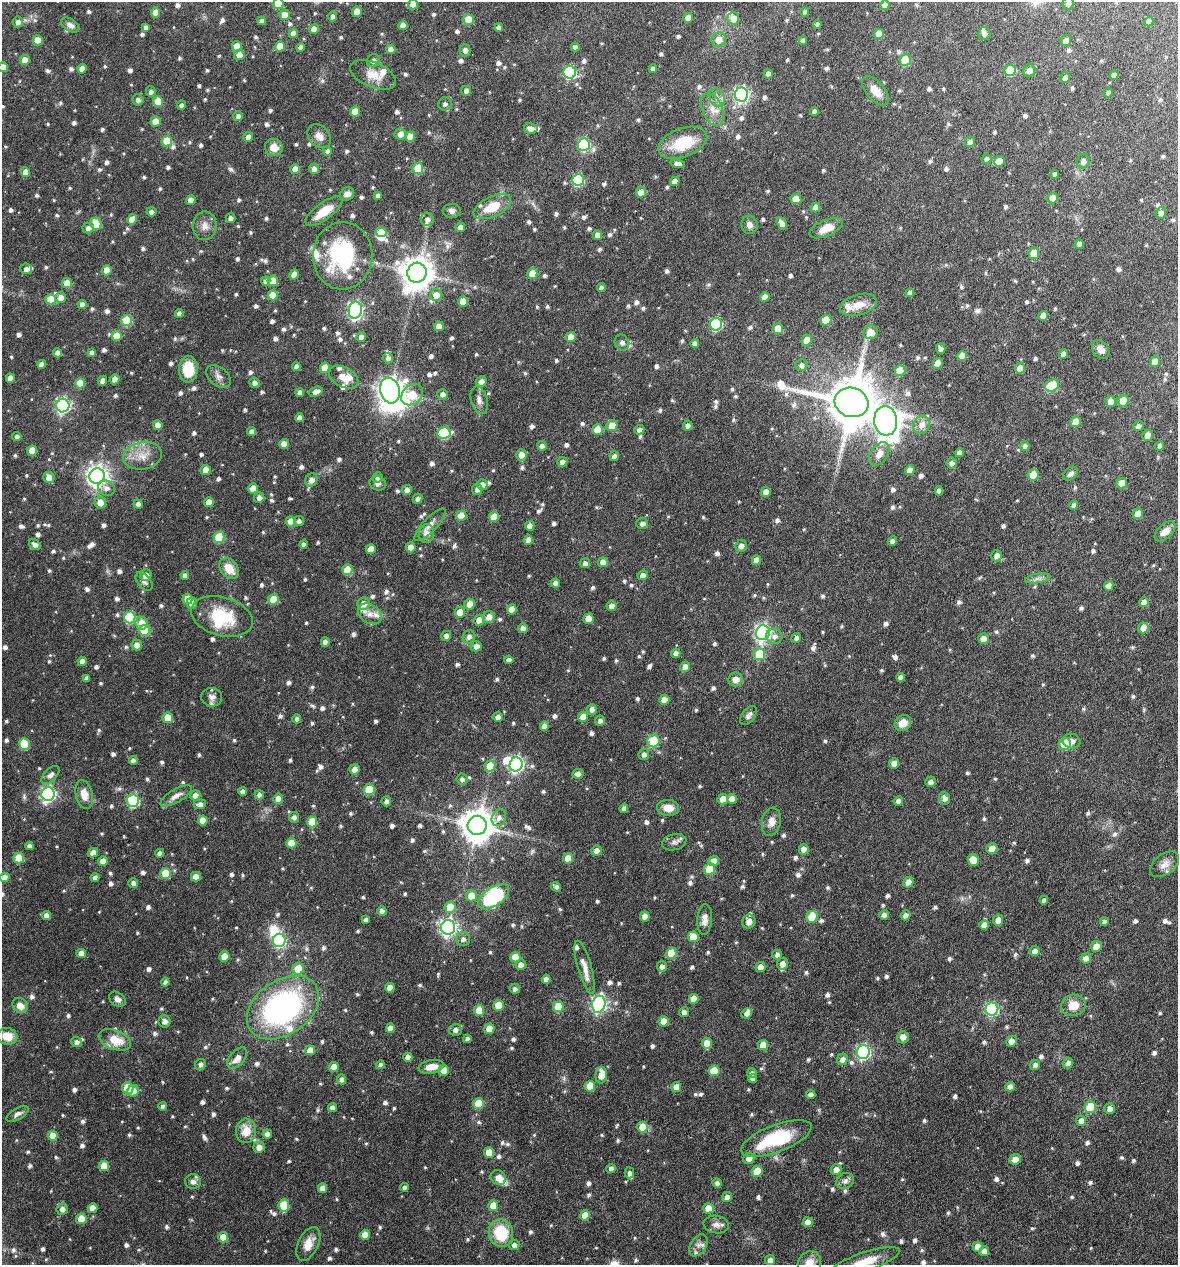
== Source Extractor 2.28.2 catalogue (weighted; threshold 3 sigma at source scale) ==
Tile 6 of 4 x 4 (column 2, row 2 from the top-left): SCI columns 1301-2476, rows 2532-3794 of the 5073 x 5061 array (HDU 1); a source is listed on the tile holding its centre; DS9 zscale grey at full resolution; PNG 1180 x 1267 px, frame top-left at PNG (2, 2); each listed source drawn as its Kron ellipse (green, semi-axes under 4 px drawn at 4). Nothing masked; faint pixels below the display range render black.
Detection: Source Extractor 2.28.2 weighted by HDU 2 'WHT'; one run over the whole footprint, this tile lists its part. Background 0.0822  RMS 0.0036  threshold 0.0149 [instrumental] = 3 sigma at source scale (4.09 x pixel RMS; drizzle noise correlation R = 1.36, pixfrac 0.8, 0.05/0.05 arcsec/px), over >= 5 px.
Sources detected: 1085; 1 too faint to see at this stretch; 4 inside a brighter object's white glare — neither listed nor drawn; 35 inside a brighter listed object's ellipse — not listed separately; of the other 1045, all 500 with FLUX_AUTO >= 1.16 (the completeness limit of this list) listed and drawn (545 fainter detections not listed), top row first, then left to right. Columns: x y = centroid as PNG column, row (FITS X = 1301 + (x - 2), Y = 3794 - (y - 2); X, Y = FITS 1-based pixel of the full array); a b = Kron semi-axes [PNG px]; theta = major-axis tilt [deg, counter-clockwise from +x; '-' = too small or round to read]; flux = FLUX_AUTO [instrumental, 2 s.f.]
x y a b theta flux
278 3 5 5 - 8.5
1068 3 6 5 - 1.5
413 4 5 5 - 3.6
885 5 5 4 - 2.7
156 12 5 4 - 4.4
357 12 5 5 - 4.6
805 12 4 4 - 1.2
285 15 5 5 - 4.4
333 16 5 4 - 1.4
688 18 5 4 - 2.9
733 18 6 6 - 3.3
468 19 5 5 - 7.2
262 21 4 4 - 1.4
18 22 5 5 - 1.3
1149 22 5 4 - 2
817 24 4 4 - 1.2
70 25 10 6 -34 1.6
403 25 5 4 - 2.4
146 27 4 4 - 1.2
499 28 4 4 - 1.4
314 29 5 4 - 3.4
293 33 5 4 - 2.5
879 34 5 5 - 3.9
984 34 6 6 - 1.4
38 40 5 5 - 5.9
719 40 7 7 - 3.5
803 40 4 4 - 1.6
1066 41 5 5 - 2.7
237 46 5 5 - 5.6
280 46 5 5 - 6
301 47 4 4 - 1.6
575 47 4 4 - 1.2
391 49 4 4 - 2.6
465 50 6 5 - 1.8
239 55 5 5 - 3
25 60 5 5 - 4.8
905 60 6 5 - 14
373 61 7 6 - 1.4
3 67 5 5 - 4.1
82 69 5 4 - 3.1
653 69 4 4 - 1.5
1010 70 6 5 - 14
1029 71 6 6 - 2.6
570 72 6 6 - 36
768 74 4 4 - 2.1
373 75 24 12 -23 5
1114 75 5 4 - 2.1
1065 77 5 5 - 1.7
466 91 5 5 - 1.5
875 91 18 9 -50 4.7
151 92 5 4 - 1.4
1108 93 4 4 - 1.2
741 95 7 6 - 81
717 98 9 7 -74 1.7
138 100 5 5 - 1.4
158 101 5 5 - 7.7
445 104 7 6 - 1.3
182 105 4 4 - 1.3
712 109 17 10 -68 4
814 111 4 4 - 1.3
355 112 5 5 - 6.3
238 116 5 4 - 1.2
156 121 5 5 - 4.4
531 128 7 5 -13 2.2
400 134 6 5 - 2.9
319 136 13 10 -47 2.5
248 137 5 5 - 2
410 137 5 5 - 4.4
167 141 5 5 - 11
970 142 5 4 - 1.7
683 143 25 14 21 15
584 145 6 6 - 29
274 147 9 8 - 3.5
327 151 5 4 - 1.2
986 159 5 4 - 1.3
999 161 5 5 - 4.4
1083 161 7 6 - 1.6
678 163 7 4 -12 1.9
295 169 5 5 - 3.9
314 169 5 5 - 1.8
418 169 5 5 - 13
25 172 5 4 - 3.8
1055 174 4 4 - 1.2
578 180 6 5 - 32
675 181 5 4 - 2.9
641 192 5 5 - 3.7
347 194 7 6 - 1.6
378 196 4 4 - 1.3
1052 198 5 5 - 4.3
796 199 5 5 - 4.5
191 200 5 4 - 3.2
492 207 20 10 25 8
815 207 5 4 - 2.7
324 211 22 8 36 7
452 211 9 7 -3 1.3
151 212 5 4 - 1.3
1161 213 5 5 - 1.9
230 218 5 5 - 1.3
132 219 5 4 - 3.8
427 219 6 6 - 1.3
782 223 6 4 -58 2.6
96 224 6 5 - 10
749 225 9 8 - 1.7
205 226 14 12 89 2.8
460 227 5 4 - 1.9
88 228 6 5 - 1.5
826 228 17 8 22 5.2
381 232 5 5 - 8
597 235 5 5 - 1.7
1079 244 5 4 - 1.6
1034 253 6 5 - 5.9
343 256 34 30 87 37
26 269 6 5 - 1.4
107 270 5 5 - 5.5
417 273 10 9 - 640
294 274 5 4 - 3.7
532 274 5 5 - 6
266 281 4 4 - 1.4
273 281 5 5 - 7.3
67 283 5 5 - 4.2
601 288 4 4 - 1.5
910 293 4 4 - 1.6
273 295 5 5 - 5.8
436 295 6 6 - 3.3
61 297 5 5 - 2.4
765 297 5 4 - 3.5
51 299 5 5 - 6.4
463 302 5 5 - 4.4
82 304 4 4 - 1.8
859 305 19 10 17 5.1
355 310 8 6 81 88
179 313 4 4 - 1.4
1043 316 5 4 - 2.8
826 320 5 5 - 7.9
127 321 5 5 - 18
716 324 6 6 - 36
439 326 5 5 - 3.1
778 329 5 5 - 6.2
871 332 7 7 - 3.5
117 336 5 5 - 5.7
361 337 5 4 - 2.3
571 337 5 5 - 3.5
807 340 5 5 - 5
622 343 8 7 - 1.4
695 343 4 4 - 1.7
941 349 5 4 - 1.3
1101 349 10 7 -51 2.2
58 353 5 4 - 2
92 353 4 4 - 1.6
1063 354 5 4 - 2.3
962 356 5 5 - 4.1
388 358 5 5 - 1.3
1155 362 5 5 - 4.3
938 363 5 5 - 4
41 364 4 4 - 2.2
801 365 6 5 - 1.2
296 367 4 4 - 1.4
325 368 5 5 - 4
1020 368 5 5 - 4.1
188 369 13 9 89 9.3
900 370 5 5 - 7.9
218 376 14 9 -41 2.1
343 377 16 10 -27 3.9
10 378 5 4 - 3
115 379 5 4 - 2.6
102 381 5 4 - 2
481 381 5 5 - 2.1
80 383 5 5 - 8.4
255 383 5 5 - 1.4
1052 386 7 5 31 13
390 391 13 10 -75 370
300 392 4 4 - 1.6
316 392 7 4 18 2.2
442 394 5 5 - 1.4
412 395 12 9 43 8.6
479 400 14 8 -74 1.8
1111 401 5 5 - 4.1
1123 401 6 5 - 5.4
851 402 17 14 -16 2000
63 406 7 6 - 82
299 418 4 4 - 1.9
886 421 15 11 -85 310
1076 422 5 5 - 5.8
158 425 5 4 - 2.6
922 425 9 8 - 3.1
612 426 6 5 - 5.7
688 426 5 4 - 1.7
1138 426 5 5 - 1.7
597 429 5 5 - 5.6
639 430 5 4 - 1.4
252 431 4 4 - 1.7
444 433 6 6 - 26
1148 435 5 5 - 3.3
17 437 4 4 - 1.2
284 444 5 5 - 2.8
542 446 5 5 - 1.5
1025 446 5 4 - 1.4
1159 446 5 4 - 1.5
32 450 5 5 - 6.1
959 453 4 4 - 1.8
879 454 13 8 55 3.1
522 455 6 5 - 3.2
143 456 19 13 11 5.5
614 456 5 4 - 1.6
562 462 5 4 - 1.7
952 463 5 5 - 1.4
206 470 5 5 - 3.8
910 470 5 4 - 3.1
1070 474 8 6 39 1.3
1033 475 6 5 - 6.7
97 476 8 7 - 200
49 477 5 5 - 2.8
378 477 5 4 - 1.5
311 480 7 6 - 2.2
378 483 8 7 - 1.3
1122 483 5 5 - 6.2
482 485 5 5 - 2.6
106 488 9 7 -24 1.8
253 488 5 5 - 4.5
477 489 6 5 - 1.4
407 490 5 5 - 2
939 491 4 4 - 1.7
766 492 5 5 - 2.5
259 497 5 5 - 1.7
418 499 5 4 - 1.3
209 502 5 5 - 3.9
100 503 6 5 - 3.6
138 504 5 4 - 1.3
1074 505 4 4 - 1.3
1138 514 5 5 - 3.7
461 516 5 5 - 7.2
494 517 5 5 - 6.8
291 521 5 5 - 4.4
299 521 5 5 - 1.2
642 523 6 5 - 1.4
430 525 21 7 46 2.4
530 526 5 4 - 2.6
1165 531 12 7 43 2.9
426 533 9 7 83 2.7
219 537 6 5 - 14
528 540 5 4 - 2.8
892 541 5 4 - 1.7
35 544 6 5 - 1.6
304 544 4 4 - 1.2
741 546 6 5 - 2
411 547 5 5 - 3.9
371 549 5 5 - 3.9
997 556 5 5 - 2
756 560 5 4 - 3.2
603 562 5 5 - 3.3
585 563 5 5 - 1.3
229 568 11 8 -50 5.6
347 570 5 5 - 6.9
146 575 6 5 - 2.5
185 575 4 4 - 1.6
643 575 5 5 - 2.1
1038 578 13 4 9 1.5
144 582 11 6 -49 1.2
555 583 5 4 - 1.6
1109 586 5 4 - 2.6
188 599 5 5 - 5
273 600 5 5 - 8.2
1144 602 5 5 - 2.7
192 603 6 5 - 2.1
364 604 6 6 - 3.4
470 604 5 5 - 3.6
612 606 5 5 - 2
512 609 5 5 - 4
460 612 5 5 - 5.9
370 614 13 9 -33 2.8
222 616 32 19 -15 15
130 617 6 5 - 24
489 617 6 6 - 2.9
588 619 5 5 - 5.1
479 620 5 5 - 3.1
142 623 6 6 - 5.2
523 628 5 5 - 1.6
1143 628 5 5 - 3.5
145 630 5 5 - 14
763 633 7 6 - 100
446 636 5 5 - 1.5
774 636 8 7 - 1.7
469 637 7 6 - 1.6
796 638 5 4 - 1.2
983 638 5 5 - 2.6
325 642 4 4 - 1.8
137 645 5 5 - 2.4
476 646 5 5 - 1.9
676 653 5 4 - 1.6
759 654 6 5 - 15
509 660 4 4 - 1.4
82 661 4 4 - 2
685 667 5 5 - 3.2
900 677 4 4 - 1.5
87 678 4 4 - 1.2
736 679 7 7 - 3.2
212 697 10 9 - 2.1
664 700 5 5 - 4.6
592 709 5 5 - 1.7
748 715 11 6 53 1.4
498 717 5 5 - 1.8
583 717 5 5 - 4.3
168 718 5 5 - 7.2
297 719 4 4 - 1.3
600 721 5 5 - 1.3
903 723 9 7 41 4.5
544 726 5 4 - 2.7
653 741 6 6 - 10
1071 741 9 7 -19 1.9
24 744 6 5 - 11
1065 744 6 5 - 12
644 754 5 5 - 1.3
133 761 4 4 - 2
894 763 5 5 - 3.9
516 764 7 6 - 90
490 766 6 5 - 7
354 769 5 5 - 2.4
578 774 5 4 - 1.7
50 775 11 6 46 1.7
462 779 5 5 - 1.2
930 782 5 5 - 1.5
369 790 5 5 - 13
243 791 4 4 - 1.4
48 794 7 6 - 84
84 795 15 8 -77 3.9
195 795 5 5 - 2.3
259 795 5 4 - 1.6
176 796 18 6 30 2.5
945 798 6 5 - 1.7
278 799 5 5 - 2.9
723 799 5 5 - 4.7
732 799 5 5 - 3.4
133 801 6 6 - 34
386 801 5 5 - 1.4
898 801 5 4 - 1.9
200 804 6 5 - 1.5
624 808 4 4 - 1.7
668 808 11 8 -5 3.7
294 817 5 5 - 1.4
499 818 8 7 - 1.9
203 820 5 5 - 4.4
312 822 5 5 - 10
771 822 14 9 78 2.9
477 825 9 9 - 710
674 842 12 8 13 1.6
291 843 5 5 - 5.9
29 846 4 4 - 1.4
992 848 5 5 - 3.5
804 849 5 5 - 3.5
597 851 5 5 - 2.6
93 853 5 4 - 2.7
160 853 4 4 - 1.7
19 858 5 5 - 10
568 858 5 5 - 5.3
973 860 6 5 - 5.8
103 861 5 4 - 3.2
714 861 5 5 - 3.7
1165 864 17 10 37 2.8
710 869 6 5 - 12
166 873 5 5 - 10
5 877 4 4 - 2.7
196 877 5 4 - 3.5
95 878 4 4 - 1.5
908 882 5 5 - 3.8
133 883 5 4 - 1.5
556 887 5 4 - 1.3
471 896 5 5 - 5.3
494 897 18 9 35 34
1044 900 4 4 - 1.3
450 907 5 5 - 7.1
382 911 5 4 - 1.3
46 915 4 4 - 2.5
884 915 5 4 - 1.6
906 915 5 4 - 1.9
645 917 5 5 - 3
812 917 6 5 - 11
705 919 15 7 87 2.4
366 920 4 4 - 1.3
998 920 5 5 - 2.6
749 922 7 6 - 2.1
1104 922 4 4 - 1.4
984 925 5 5 - 3.5
448 927 7 7 - 120
693 937 5 5 - 6.7
463 939 7 7 - 1.4
279 940 6 6 - 41
1096 946 5 5 - 3.8
1035 951 5 5 - 2.2
81 953 5 4 - 3.4
671 953 5 5 - 11
777 955 5 4 - 1.7
224 956 5 5 - 5.2
515 957 5 5 - 6.7
1086 958 5 5 - 2.3
782 964 6 5 - 2.4
521 965 5 5 - 2
585 967 27 7 -74 3.3
662 967 5 5 - 1.8
761 967 5 5 - 3.5
298 969 6 5 - 7.3
546 979 4 4 - 1.8
165 982 4 4 - 1.2
390 988 5 4 - 3.8
515 989 5 5 - 1.2
117 999 9 6 -37 1.4
694 999 5 5 - 4.2
599 1004 8 6 77 99
20 1005 8 7 - 3.5
498 1005 5 5 - 6
1073 1005 12 10 12 5.5
558 1007 5 5 - 8.7
283 1008 40 27 35 83
992 1009 6 6 - 47
479 1010 5 5 - 7.7
684 1012 5 4 - 1.3
747 1013 5 5 - 1.8
164 1021 6 6 - 1.5
664 1021 5 5 - 5.3
390 1028 5 4 - 3.1
489 1029 5 5 - 5.1
455 1030 6 6 - 1.4
7 1036 10 8 -11 5.2
903 1037 6 6 - 2.2
467 1039 4 4 - 1.4
115 1040 17 9 -22 7
1012 1041 5 5 - 3
76 1042 5 5 - 1.3
707 1043 5 5 - 4.9
763 1045 5 5 - 4.3
310 1050 5 5 - 3.9
863 1052 7 6 - 66
408 1057 4 4 - 2.5
237 1058 12 7 49 3.2
843 1059 6 5 - 2
1068 1063 5 5 - 1.2
201 1064 6 5 - 1.4
380 1065 4 4 - 1.6
1035 1065 5 5 - 1.4
334 1067 5 5 - 3.7
431 1067 12 6 10 3.5
444 1070 5 5 - 5.8
714 1071 5 5 - 9
752 1073 5 4 - 1.2
601 1075 8 5 85 4.5
753 1078 4 4 - 1.3
342 1079 5 4 - 1.3
590 1086 5 5 - 7.8
676 1087 5 5 - 3.8
1010 1087 5 4 - 2.1
128 1088 6 5 - 14
133 1091 6 5 - 2.5
811 1095 5 4 - 1.7
478 1104 5 5 - 11
163 1106 4 4 - 1.3
1090 1107 6 5 - 16
332 1108 4 4 - 1.7
1110 1108 5 5 - 2.2
18 1114 12 5 30 1.4
1081 1121 5 5 - 2.1
642 1127 5 5 - 6.7
246 1131 12 10 88 5.3
267 1134 4 4 - 1.7
53 1136 5 5 - 6.3
776 1139 37 13 21 22
259 1147 5 5 - 2.8
489 1152 5 5 - 6.4
749 1158 5 5 - 2.9
1015 1159 5 5 - 2.5
104 1166 5 5 - 7
611 1169 5 4 - 1.6
836 1169 5 5 - 2.5
757 1171 5 5 - 9.1
629 1173 5 4 - 1.2
498 1178 8 7 - 3.5
193 1181 8 7 - 1.3
845 1181 9 7 29 1.3
717 1183 5 4 - 1.3
404 1187 4 4 - 1.2
323 1188 5 4 - 2.8
727 1197 5 5 - 1.7
284 1205 6 5 - 11
493 1206 5 5 - 5.5
93 1208 5 5 - 3.9
708 1208 5 5 - 4.7
62 1209 6 5 - 1.9
585 1215 5 5 - 5.2
81 1219 5 5 - 8.5
808 1222 5 5 - 2.5
716 1225 12 9 -8 2.2
501 1233 14 12 -74 13
365 1235 5 5 - 4.2
223 1237 5 5 - 5.6
308 1244 18 10 65 4
514 1245 5 5 - 1.4
698 1245 12 7 57 2
977 1247 5 5 - 3.2
984 1251 5 4 - 2.5
770 1260 5 5 - 1.7
866 1261 36 9 18 7.4
809 1263 12 11 - 4.2
Isophote crosses this tile's border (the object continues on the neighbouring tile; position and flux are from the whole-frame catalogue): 7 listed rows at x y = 278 3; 1068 3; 413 4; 885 5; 3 67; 866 1261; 809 1263